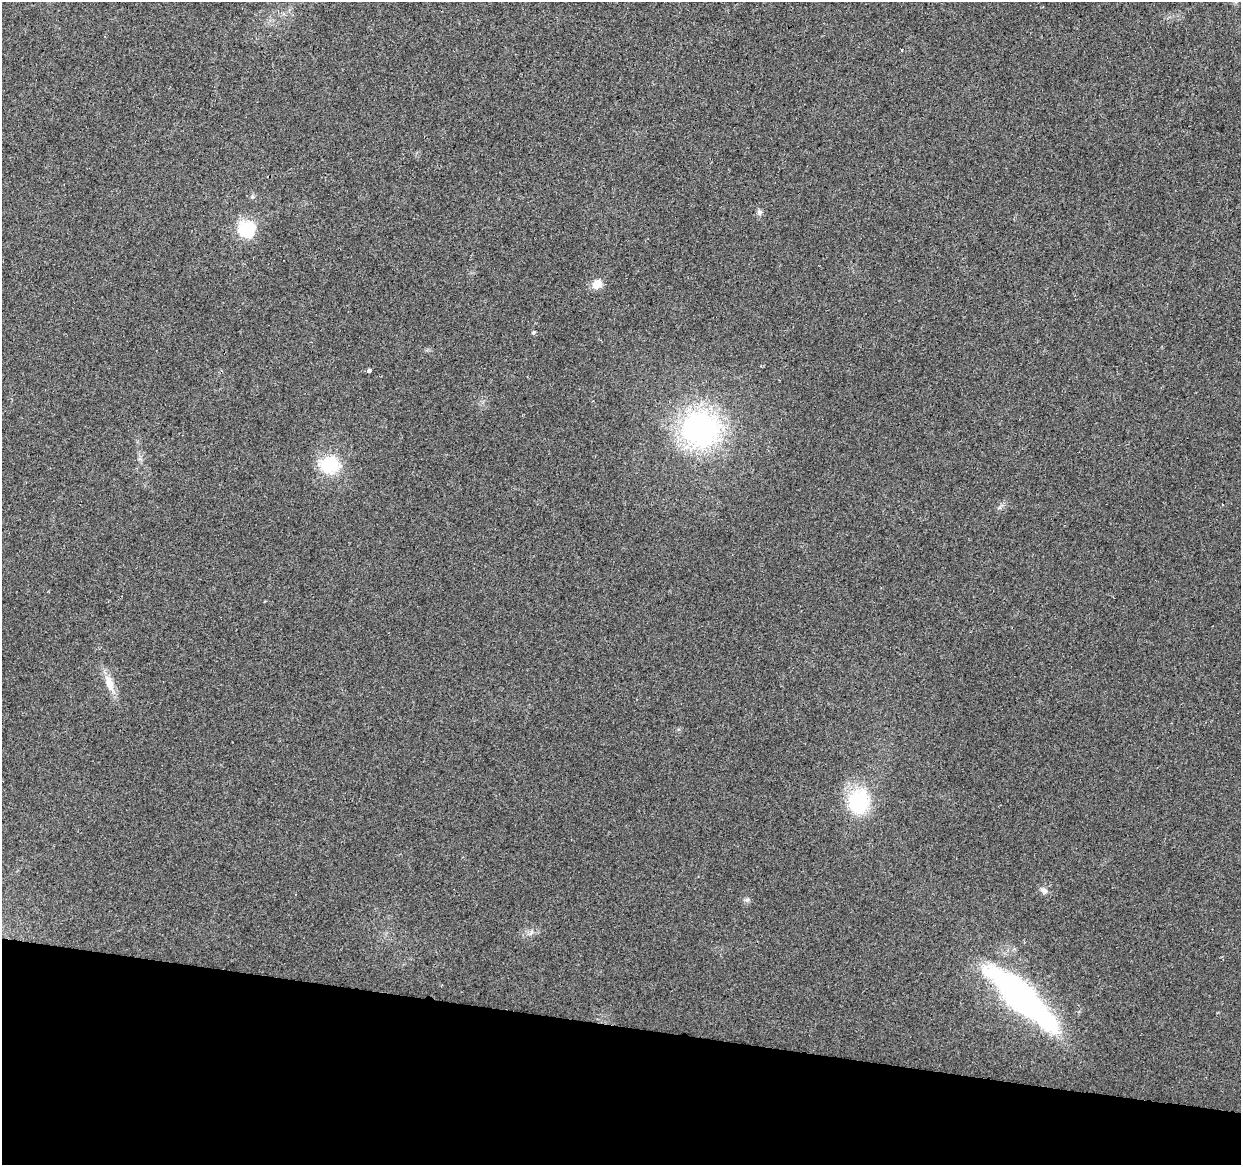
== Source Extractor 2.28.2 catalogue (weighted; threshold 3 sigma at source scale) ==
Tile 15 of 4 x 4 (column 3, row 4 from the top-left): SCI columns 2485-3723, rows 286-1448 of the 4961 x 5162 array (HDU 1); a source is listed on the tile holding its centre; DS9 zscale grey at full resolution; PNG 1243 x 1167 px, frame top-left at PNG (2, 2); no overlay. Shown black and unused: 12% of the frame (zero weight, under 2 of 3 exposures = <1% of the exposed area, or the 3 px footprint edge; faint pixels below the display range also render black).
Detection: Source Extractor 2.28.2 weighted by HDU 2 'WHT'; one run over the whole footprint, this tile lists its part. Background 0.028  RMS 0.0057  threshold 0.0257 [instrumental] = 3 sigma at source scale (4.5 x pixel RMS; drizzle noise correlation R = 1.50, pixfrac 1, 0.0396/0.0396 arcsec/px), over >= 5 px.
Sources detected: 15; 1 inside a brighter object's white glare — not listed; the other 14 listed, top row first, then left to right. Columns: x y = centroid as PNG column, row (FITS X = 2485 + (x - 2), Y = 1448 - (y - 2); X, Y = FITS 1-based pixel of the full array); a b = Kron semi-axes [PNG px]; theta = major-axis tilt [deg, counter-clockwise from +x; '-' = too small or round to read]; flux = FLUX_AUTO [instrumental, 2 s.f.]
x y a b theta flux
252 197 6 4 19 0.81
759 212 8 7 - 1.5
247 228 7 7 - 100
597 284 12 9 36 5.9
534 332 4 3 - 1.4
369 370 3 3 - 9.9
700 429 43 40 15 110
329 465 24 21 -7 21
109 683 27 10 -70 7.7
858 801 19 16 78 48
1044 891 11 7 -27 2.2
747 900 7 5 43 1.2
531 932 10 4 57 1.3
1015 993 78 25 -42 160